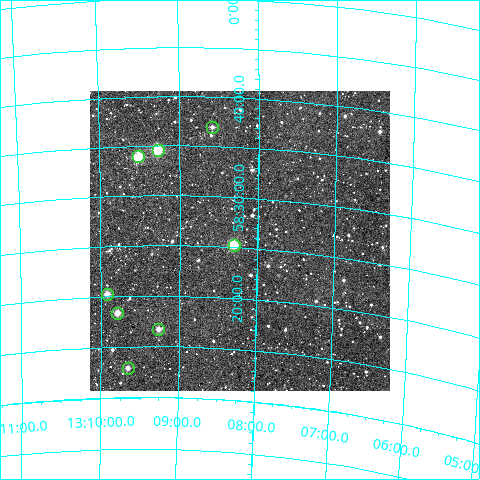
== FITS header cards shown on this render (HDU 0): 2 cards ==
NAXIS1  =                  300
NAXIS2  =                  300

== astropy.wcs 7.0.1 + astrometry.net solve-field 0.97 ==
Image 300 x 300 px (HDU 0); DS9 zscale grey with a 90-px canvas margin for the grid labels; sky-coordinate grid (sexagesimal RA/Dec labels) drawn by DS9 from the SOLVED WCS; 8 Tycho-2 reference stars matched to detected sources circled (green)
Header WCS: RA---TAN/DEC--TAN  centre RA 13:08:14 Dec +58:26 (197.06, +58.43 deg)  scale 6 arcsec/px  FOV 30.0' x 30.0'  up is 0 deg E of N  parity normal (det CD < 0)
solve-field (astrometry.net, Tycho-2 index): VERIFIED the header's WCS against the Tycho-2 star catalogue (verified at 2 index scales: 8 matches each, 0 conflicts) and refined it, rather than solving blind
Solved WCS: RA---TAN-SIP/DEC--TAN-SIP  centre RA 13:08:14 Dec +58:26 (197.06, +58.43 deg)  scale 6.07 x 5.94 arcsec/px (non-square pixels)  FOV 30.4' x 29.7'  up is +1 deg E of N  parity normal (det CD < 0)
The solver's refit moves the header's centre by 4.2 arcsec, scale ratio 1.012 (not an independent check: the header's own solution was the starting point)
Tycho-2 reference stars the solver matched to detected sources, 8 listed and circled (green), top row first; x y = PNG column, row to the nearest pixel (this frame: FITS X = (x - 90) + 1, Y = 300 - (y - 91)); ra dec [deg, ICRS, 3 dp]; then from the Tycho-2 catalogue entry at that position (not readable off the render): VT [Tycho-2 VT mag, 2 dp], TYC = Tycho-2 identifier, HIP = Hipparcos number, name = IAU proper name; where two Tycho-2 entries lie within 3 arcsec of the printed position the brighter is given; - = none
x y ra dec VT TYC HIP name
212 127 197.147 +58.616 12.30 3849-264-1 - -
158 150 197.317 +58.575 9.96 3849-768-1 64185 -
138 156 197.381 +58.567 9.92 3849-166-1 - -
234 245 197.076 +58.421 10.31 3849-629-1 - -
107 294 197.480 +58.337 11.91 3849-726-1 - -
117 313 197.448 +58.306 11.29 3849-849-1 - -
158 329 197.317 +58.278 11.67 3849-926-1 - -
128 368 197.413 +58.214 12.25 3849-87-1 - -